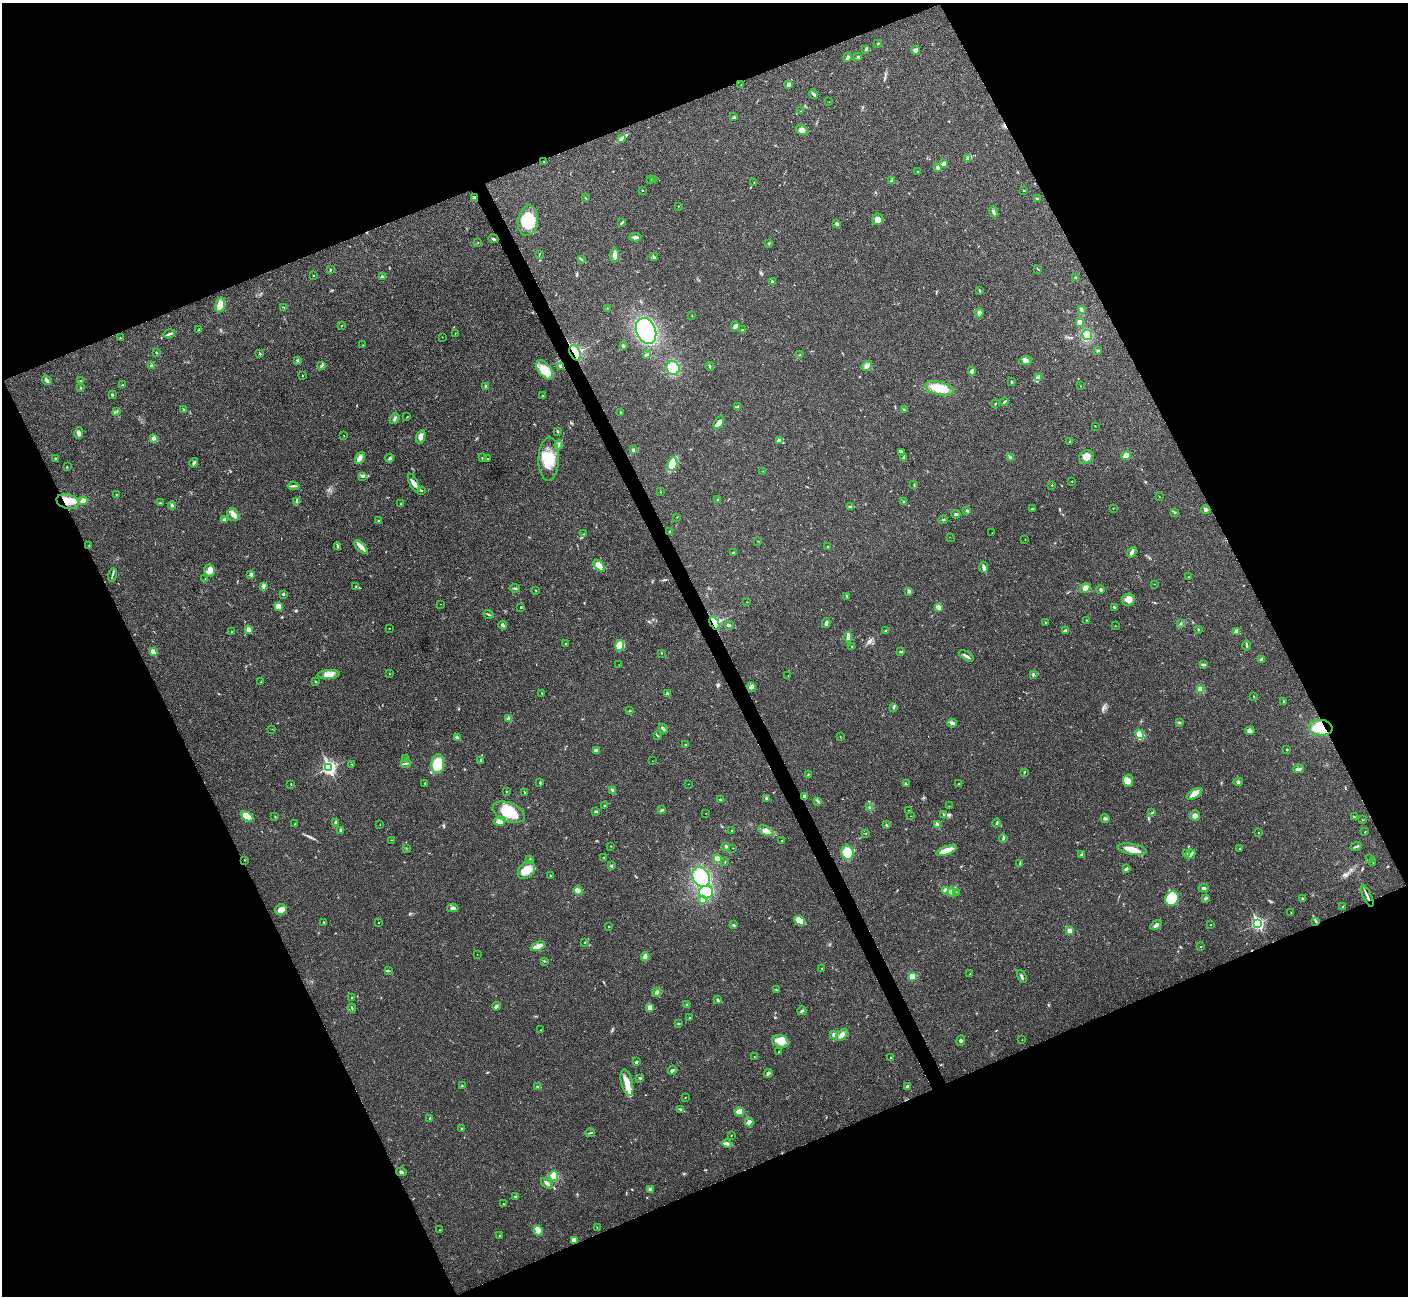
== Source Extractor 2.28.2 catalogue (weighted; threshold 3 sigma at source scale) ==
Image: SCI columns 3-5624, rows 155-5330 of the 5629 x 5617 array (HDU 1 of 3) = the unmasked area's bounding box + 8 px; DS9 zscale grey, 4 x 4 block average (1 PNG px = mean of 4 x 4 image px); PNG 1410 x 1298 px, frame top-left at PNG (2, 3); each listed source drawn as its Kron ellipse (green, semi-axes under 4 px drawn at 4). Shown black and unused: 44% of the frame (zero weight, under 3 of 4 exposures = <1% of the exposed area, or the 3 px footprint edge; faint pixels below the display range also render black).
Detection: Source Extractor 2.28.2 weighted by HDU 2 'WHT'. Background 0.022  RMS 0.0041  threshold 0.0183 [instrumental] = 3 sigma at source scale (4.5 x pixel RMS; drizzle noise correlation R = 1.50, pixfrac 1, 0.05/0.05 arcsec/px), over >= 5 px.
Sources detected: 443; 1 too faint to see at this stretch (4 x 4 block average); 2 inside a brighter object's white glare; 3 cosmic-ray / hot-pixel residue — neither listed nor drawn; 4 coinciding with a brighter row at this scale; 13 inside a brighter listed object's ellipse — not listed separately; the other 420 listed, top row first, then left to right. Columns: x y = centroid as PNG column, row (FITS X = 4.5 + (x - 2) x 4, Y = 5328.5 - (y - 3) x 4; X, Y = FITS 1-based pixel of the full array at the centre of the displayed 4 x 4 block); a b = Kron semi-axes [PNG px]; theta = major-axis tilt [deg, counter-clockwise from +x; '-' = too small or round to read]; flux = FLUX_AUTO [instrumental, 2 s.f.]
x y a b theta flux
878 44 2 2 - 1.6
866 49 4 2 - 2.1
916 50 4 3 - 7.8
858 56 2 2 - 1.8
848 57 5 3 - 4.4
741 85 2 2 - 1
788 85 4 3 - 5.6
813 94 5 2 - 5.2
829 102 2 2 - 0.49
800 111 2 2 - 0.95
734 117 2 2 - 1
802 130 6 4 -30 12
622 138 3 2 - 1.2
967 158 3 2 - 4.1
544 162 2 2 - 0.98
944 164 4 3 - 7.2
938 168 3 3 - 5.4
918 171 2 2 - 1
650 179 2 2 - 0.49
654 180 2 2 - 1.2
891 181 4 2 - 2.8
754 182 2 2 - 0.9
643 190 2 2 - 0.92
1024 190 2 2 - 1.1
474 198 3 2 - 3.4
586 198 3 2 - 1.5
1037 199 3 2 - 1.9
678 206 2 2 - 1
994 212 6 2 -65 4.7
878 219 6 5 - 13
528 221 15 10 80 73
622 223 2 2 - 2.1
837 224 4 3 - 4.8
635 237 6 3 3 6.5
493 239 5 2 - 4.7
478 242 2 2 - 0.56
769 243 2 2 - 1.8
539 255 2 2 - 1.1
614 255 7 3 88 12
654 257 4 2 - 3.6
581 259 2 2 - 1.3
1038 269 3 2 - 1.8
330 270 3 2 - 2.1
313 275 2 2 - 1.1
382 277 3 2 - 4.1
1076 278 4 2 - 3.1
772 282 3 2 - 2.5
979 291 3 2 - 2.9
220 305 7 4 76 25
284 307 2 2 - 0.81
607 308 2 2 - 0.69
1081 309 3 3 - 4.5
979 313 4 3 - 6.5
692 316 2 2 - 0.83
1079 322 3 3 - 12
341 326 2 2 - 1.1
735 326 5 3 - 9.7
742 329 2 2 - 0.96
199 330 2 2 - 1.4
646 331 13 10 -69 240
455 333 2 2 - 0.95
169 334 6 2 17 4.3
1087 335 5 5 - 35
442 337 2 2 - 0.66
120 338 2 2 - 1.2
363 345 2 2 - 0.53
623 346 4 2 - 2.9
1098 351 4 2 - 2.4
157 353 2 2 - 0.95
575 353 8 5 -64 56
260 354 2 2 - 1.9
646 355 3 2 - 2.7
799 355 2 2 - 0.9
297 361 2 2 - 1
1025 361 6 3 9 6.3
152 366 3 2 - 11
322 366 2 2 - 1.1
561 366 3 2 - 2.8
710 366 4 2 - 2.5
867 366 6 3 43 12
673 368 7 6 - 71
545 370 11 6 -54 27
972 371 4 3 - 6.8
302 375 2 2 - 0.87
1039 378 3 3 - 4.9
47 380 5 3 - 4.8
80 380 2 2 - 0.63
1011 381 3 2 - 2.3
123 385 2 2 - 1.1
486 386 2 2 - 14
1080 386 2 2 - 0.71
81 388 3 2 - 1.6
939 388 14 6 -13 55
112 395 3 2 - 2.5
543 395 2 2 - 0.7
1004 402 4 2 - 3.1
995 404 3 2 - 1.3
738 406 3 2 - 1.7
183 409 2 2 - 1.7
904 410 2 2 - 1.3
116 412 2 2 - 1.1
620 412 2 2 - 3.6
407 417 2 2 - 0.88
395 419 6 2 53 4.6
719 422 7 4 60 11
1095 426 2 2 - 0.72
557 431 3 2 - 2.6
79 433 6 4 77 6.3
344 436 2 2 - 0.92
421 437 7 4 67 11
154 438 3 3 - 5.6
779 440 3 2 - 3.4
1070 441 3 2 - 2.1
559 445 4 2 - 2.9
633 450 3 3 - 3.2
902 452 3 2 - 2.3
1126 455 5 3 - 15
904 457 4 3 - 4.3
1010 457 4 2 - 2.3
1086 457 7 6 - 18
55 458 2 2 - 1.8
360 458 6 4 58 9.6
390 458 4 2 - 4.1
482 458 2 2 - 1.9
488 459 2 2 - 2.3
549 459 21 10 88 67
194 463 5 2 - 5.2
672 464 7 5 78 38
67 467 2 2 - 1
763 471 2 2 - 0.56
363 476 3 2 - 2.5
1072 481 2 2 - 0.87
414 483 10 4 -64 13
914 485 3 2 - 1.5
1052 485 2 2 - 1
294 486 6 2 -7 4.7
421 491 2 2 - 3
661 492 2 2 - 0.85
116 494 2 2 - 0.96
1159 496 2 2 - 0.85
718 500 2 2 - 1.6
68 501 11 7 -15 39
83 501 5 3 - 12
297 502 4 2 - 3.6
904 502 3 2 - 2.1
160 503 2 2 - 1.1
401 504 2 2 - 1.4
172 505 4 2 - 3.8
850 506 3 2 - 3
1113 508 2 2 - 0.52
1033 509 4 2 - 2.3
1206 509 4 3 - 5.7
967 510 3 2 - 2.5
1174 513 2 2 - 0.78
956 514 4 2 - 3.3
233 515 6 5 - 12
677 517 2 2 - 1.2
224 519 4 2 - 4.5
943 520 4 2 - 2.7
379 521 2 2 - 1.4
670 532 2 2 - 3.3
992 532 2 2 - 0.52
584 534 2 2 - 1.1
950 537 2 2 - 0.31
1025 539 2 2 - 0.6
758 541 2 2 - 0.69
89 546 2 2 - 0.94
337 546 3 2 - 2.3
827 546 2 2 - 1.7
361 547 8 3 -47 19
1132 552 6 3 51 5.9
733 553 3 2 - 3.8
599 566 7 4 -44 10
984 567 5 3 - 5.5
209 570 6 5 - 17
251 574 3 3 - 4.4
112 575 7 2 74 3.7
1189 577 2 2 - 0.74
205 578 2 2 - 0.6
1154 584 2 2 - 0.69
263 586 4 3 - 4.6
356 586 3 2 - 0.97
515 588 5 2 - 2.5
1085 588 5 4 - 12
1101 589 2 2 - 6
535 590 2 2 - 1.1
909 591 2 2 - 17
283 594 3 2 - 2.8
847 597 3 2 - 1.7
1128 600 6 6 - 13
747 602 2 2 - 0.9
440 604 2 2 - 0.41
278 606 4 4 - 13
521 607 2 2 - 2
938 607 3 2 - 17
1114 607 3 2 - 3
489 614 5 2 - 3.2
1086 620 2 2 - 1.2
715 623 7 4 -63 41
826 623 5 3 - 6
1045 623 2 2 - 1.3
1180 624 2 2 - 1.7
503 625 4 3 - 4.8
729 625 4 2 - 3.4
1115 626 2 2 - 0.52
389 628 2 2 - 0.68
248 629 2 2 - 35
1198 629 2 2 - 1.7
885 631 4 2 - 2.4
1065 631 3 3 - 2.8
1237 631 4 3 - 3.7
231 632 2 2 - 0.73
848 637 5 3 - 7.1
566 644 2 2 - 2.7
1247 645 5 2 - 2.4
620 646 5 4 - 37
852 646 3 2 - 1.5
901 651 3 2 - 2.9
153 652 4 3 - 7.2
662 653 2 2 - 1
966 656 8 2 -31 6.2
1262 659 3 2 - 5.3
619 665 2 2 - 0.42
1204 665 4 3 - 3.5
329 674 11 4 4 16
389 674 2 2 - 0.71
1033 674 2 2 - 2.3
788 675 2 2 - 0.46
261 682 2 2 - 0.7
315 682 3 2 - 1.4
751 687 5 2 - 4.5
1201 689 2 2 - 74
542 693 2 2 - 1.6
667 694 3 2 - 6.3
1254 696 2 2 - 0.64
1284 702 3 2 - 2.9
893 708 3 2 - 1.9
630 711 2 2 - 0.84
509 719 2 2 - 32
1179 722 3 2 - 2.7
952 723 5 3 - 5.3
1321 728 12 8 -7 59
272 729 2 2 - 0.68
663 729 5 2 - 5.6
1250 731 5 4 - 8.1
1139 734 5 4 - 22
657 736 3 2 - 1.6
457 737 4 2 - 6.4
840 737 2 2 - 0.82
685 745 2 2 - 1.8
596 750 4 3 - 3.6
1287 750 2 2 - 3
405 759 2 2 - 0.94
480 760 2 2 - 2.1
652 761 2 2 - 0.56
406 763 5 2 - 3.3
351 764 2 2 - 1.2
438 764 10 6 88 53
329 768 3 3 - 600
1299 769 5 3 - 7.1
1024 772 2 2 - 1.5
808 774 2 2 - 1.2
1128 781 6 5 - 15
1238 782 4 3 - 4
425 783 2 2 - 0.87
540 783 3 2 - 1.8
291 784 2 2 - 1.1
688 784 2 2 - 0.79
906 784 3 2 - 1.7
959 784 3 2 - 1.6
612 790 4 3 - 4.8
506 791 3 2 - 1.4
525 793 3 2 - 2.6
1194 794 9 4 32 20
804 796 3 2 - 5
766 798 2 2 - 3.3
720 800 3 2 - 2.9
818 801 2 2 - 1.6
605 806 2 2 - 0.94
949 806 2 2 - 0.51
870 808 3 2 - 1.7
662 810 2 2 - 2.6
909 811 2 2 - 1.1
509 812 17 9 -21 86
596 812 3 2 - 3.2
706 813 2 2 - 0.61
1152 813 3 2 - 1.9
943 814 2 2 - 1.2
911 816 2 2 - 0.51
1195 816 5 5 - 11
247 817 7 4 -30 63
275 817 2 2 - 0.81
1354 817 3 2 - 1.7
1105 818 4 2 - 4.1
1362 820 2 2 - 0.58
500 821 5 4 - 11
335 822 3 2 - 2.6
996 823 4 2 - 2.3
295 824 2 2 - 1
380 824 2 2 - 0.63
886 825 2 2 - 1.6
937 825 2 2 - 26
341 830 4 2 - 4.1
731 830 2 2 - 1.9
766 831 8 4 -23 14
1258 832 2 2 - 1.7
1365 832 2 2 - 1.1
866 834 2 2 - 0.79
1003 838 4 2 - 3.5
392 840 3 2 - 0.91
782 840 2 2 - 1.1
611 846 2 2 - 0.58
726 846 4 2 - 4.1
1356 846 6 2 19 4.7
406 848 2 2 - 0.76
733 848 2 2 - 0.65
1240 848 2 2 - 1.9
1132 849 15 5 -11 28
947 850 11 4 20 27
847 853 7 6 - 51
1187 853 4 2 - 3.3
1081 854 3 2 - 2.7
1190 854 5 2 - 4.6
603 857 2 2 - 1.1
530 859 4 2 - 2.2
718 859 4 3 - 17
1370 859 4 2 - 2.4
244 860 2 2 - 1.1
725 862 2 2 - 1.2
1020 863 2 2 - 1.3
1373 863 2 2 - 0.84
611 866 3 2 - 3
1126 869 4 2 - 5.2
526 870 10 7 47 28
550 875 3 2 - 2
701 877 10 8 -57 130
1204 888 5 3 - 4.2
578 891 4 2 - 21
946 891 4 3 - 8.9
706 892 7 6 - 56
952 892 4 3 - 5.3
956 892 2 2 - 0.52
1367 896 12 2 -66 9.1
1205 898 4 2 - 3.5
1303 898 3 3 - 2.5
1172 899 7 6 - 88
702 900 3 2 - 6.8
1343 907 3 2 - 1.6
453 908 5 3 - 6
281 910 6 5 - 16
1291 912 2 2 - 0.94
800 921 6 4 -32 28
1316 921 3 2 - 2.3
324 922 2 2 - 1.6
378 923 2 2 - 0.82
1257 923 3 2 - 440
734 925 3 2 - 2.6
1156 925 6 3 34 7.5
1211 925 2 2 - 0.75
609 927 2 2 - 1.1
1069 931 3 3 - 12
584 943 2 2 - 0.85
538 946 8 3 21 18
1200 947 2 2 - 1.5
477 954 2 2 - 0.48
645 957 4 3 - 13
544 961 2 2 - 1.1
822 968 2 2 - 1.2
388 971 2 2 - 0.96
970 974 2 2 - 1.5
912 976 4 4 - 13
1022 976 7 2 -67 4.8
777 990 2 2 - 0.89
657 992 4 3 - 4.6
351 998 2 2 - 1.5
717 1000 2 2 - 5.2
687 1005 3 2 - 2.4
496 1006 4 2 - 5.9
352 1008 4 2 - 2.4
650 1008 4 3 - 12
802 1011 4 2 - 4
690 1018 2 2 - 2.8
678 1024 3 2 - 1.5
541 1030 2 2 - 0.95
833 1034 3 3 - 4.1
842 1035 7 4 45 16
1022 1040 2 2 - 0.7
780 1041 8 6 -15 18
961 1041 5 2 - 3.1
779 1052 2 2 - 0.84
754 1056 2 2 - 0.94
891 1058 2 2 - 5.3
636 1062 2 2 - 3.4
672 1070 5 2 - 4.8
768 1073 4 2 - 5.6
640 1078 3 2 - 2.9
627 1083 13 5 -76 25
462 1085 2 2 - 1.1
907 1086 3 2 - 2.7
537 1087 2 2 - 2.2
685 1097 2 2 - 1.1
681 1110 4 2 - 3.1
739 1111 4 3 - 19
430 1118 2 2 - 1.9
749 1122 4 3 - 13
462 1129 3 2 - 3.1
590 1133 5 2 - 2.1
731 1135 2 2 - 1.4
727 1144 4 3 - 5.8
401 1172 5 3 - 4.5
554 1176 5 4 - 34
547 1183 6 2 -42 7.3
650 1189 3 2 - 2.3
516 1196 4 2 - 3.2
503 1204 2 2 - 0.81
597 1228 2 2 - 0.81
440 1230 2 2 - 0.71
538 1231 5 4 - 11
499 1236 2 2 - 0.66
574 1240 3 3 - 17
Overlapping masked pixels (flux is a lower limit): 6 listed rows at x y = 474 198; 575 353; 68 501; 715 623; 1321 728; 1367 896
Diffuse or blended objects may show on this block-average render without a row.